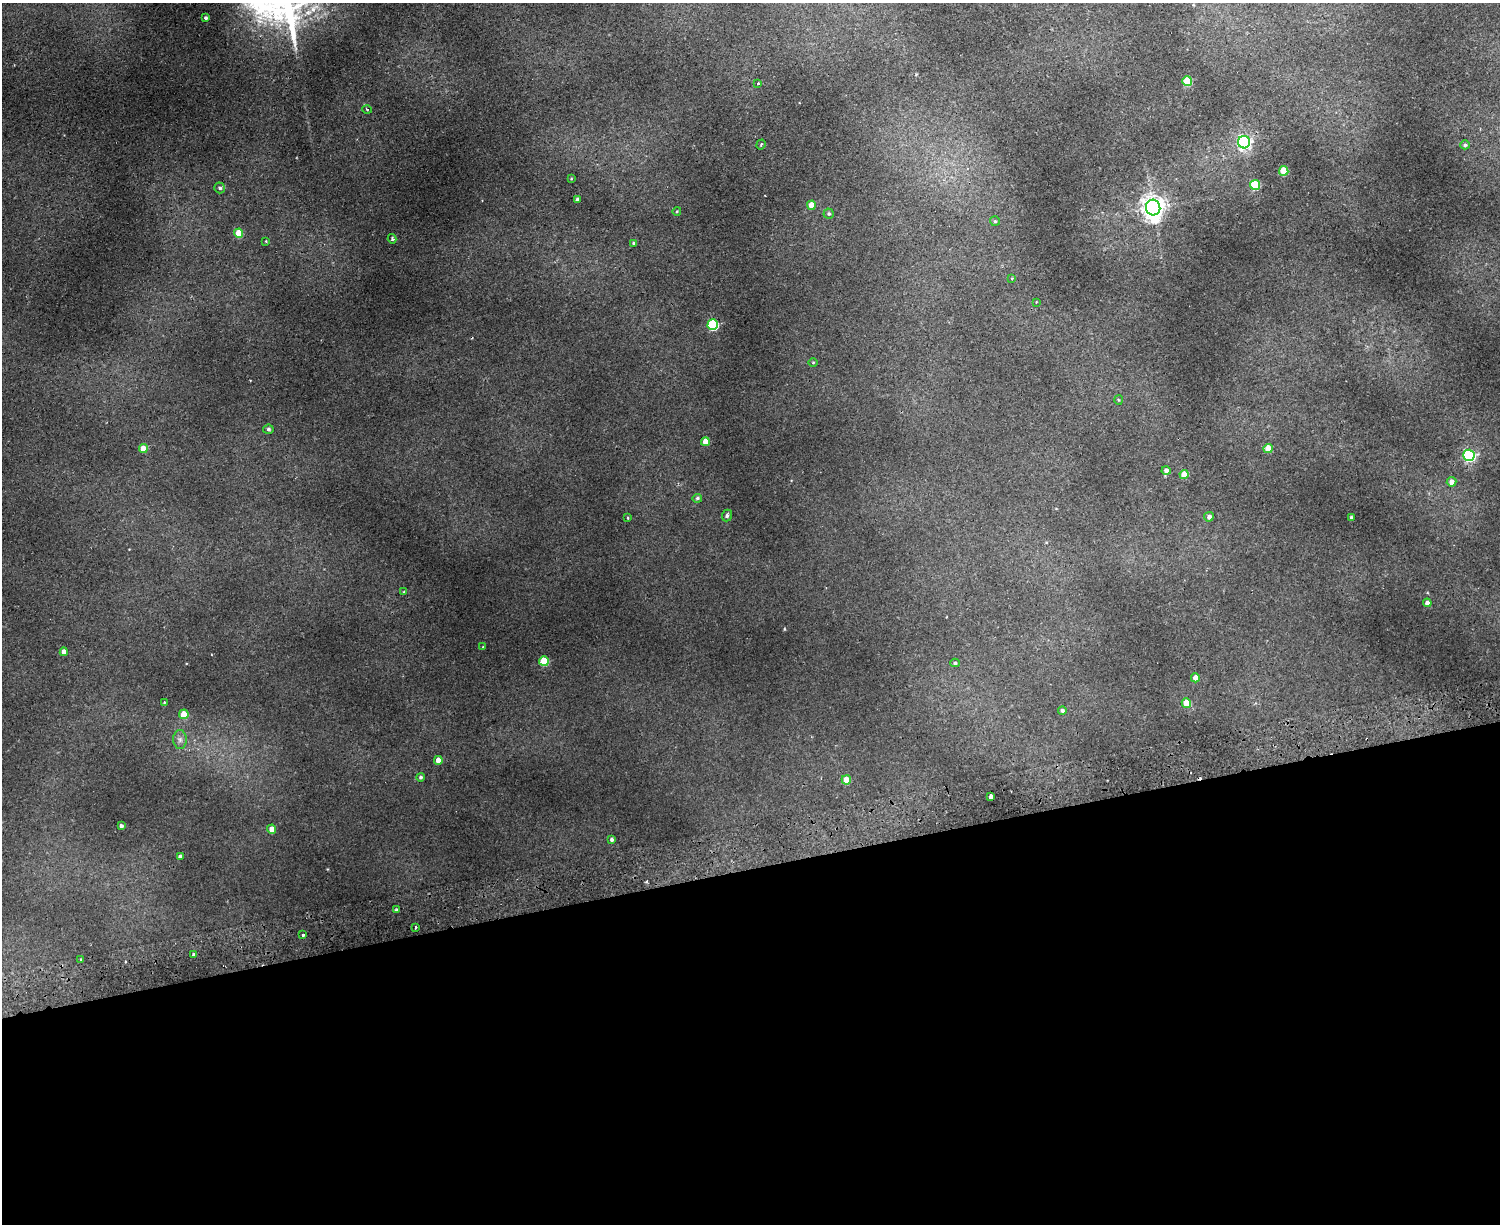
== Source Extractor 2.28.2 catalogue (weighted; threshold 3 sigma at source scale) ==
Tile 11 of 3 x 4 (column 2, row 4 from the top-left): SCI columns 1792-3289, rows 57-1278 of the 4965 x 5000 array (HDU 1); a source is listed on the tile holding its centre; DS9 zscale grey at full resolution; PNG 1502 x 1226 px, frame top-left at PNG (2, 3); each listed source drawn as its Kron ellipse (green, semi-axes under 4 px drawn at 4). Shown black and unused: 29% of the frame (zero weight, under 2 of 3 exposures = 4% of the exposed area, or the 3 px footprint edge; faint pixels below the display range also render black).
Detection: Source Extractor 2.28.2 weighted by HDU 2 'WHT'; one run over the whole footprint, this tile lists its part. Background 0.0318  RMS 0.0041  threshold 0.0185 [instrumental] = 3 sigma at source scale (4.5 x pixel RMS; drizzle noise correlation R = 1.50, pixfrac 1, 0.05/0.05 arcsec/px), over >= 5 px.
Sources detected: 66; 2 cosmic-ray / hot-pixel residue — neither listed nor drawn; the other 64 listed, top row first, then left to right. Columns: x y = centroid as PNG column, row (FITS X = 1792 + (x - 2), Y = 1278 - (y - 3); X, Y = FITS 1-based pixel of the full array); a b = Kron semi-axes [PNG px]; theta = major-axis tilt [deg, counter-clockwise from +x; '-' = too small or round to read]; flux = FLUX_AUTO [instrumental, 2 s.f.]
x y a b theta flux
206 18 3 3 - 0.74
1187 81 5 5 - 16
758 84 3 2 - 0.52
367 109 4 3 - 0.36
1244 142 6 6 - 80
761 145 5 4 - 0.6
1465 145 5 4 - 0.77
1284 171 5 4 - 14
571 179 4 4 - 0.34
1255 185 5 5 - 19
220 188 5 5 - 0.92
578 200 4 4 - 1.7
811 205 4 4 - 5
1153 207 8 7 - 320
677 211 4 3 - 0.35
829 214 5 5 - 0.64
995 221 5 5 - 0.62
239 233 4 4 - 9.4
392 239 5 3 - 0.52
266 241 4 2 - 0.29
633 243 4 3 - 0.5
1012 278 4 3 - 0.39
1036 302 3 3 - 0.53
713 325 5 5 - 33
813 362 5 3 - 0.33
1118 400 5 3 - 0.35
268 429 5 4 - 0.71
705 442 4 4 - 5.6
143 448 4 4 - 5.3
1268 449 4 4 - 7.5
1469 455 6 5 - 61
1166 470 4 4 - 1.5
1184 475 4 4 - 6.9
1451 482 5 5 - 2.7
697 498 5 4 - 0.68
727 516 6 5 - 0.9
1209 517 5 4 - 1.3
1351 517 3 3 - 0.51
627 518 3 3 - 0.49
404 592 3 3 - 0.47
1427 603 4 4 - 1.9
483 647 3 2 - 0.3
64 652 4 4 - 2.9
544 661 5 5 - 16
955 663 4 4 - 0.68
1195 678 4 4 - 2.9
164 702 3 3 - 0.36
1186 703 5 4 - 8.2
1062 711 4 4 - 0.87
184 714 5 4 - 9.3
180 740 9 7 -89 1.6
438 760 4 4 - 3.3
420 777 4 4 - 0.73
846 780 4 4 - 7.3
991 796 4 4 - 4.6
121 826 4 3 - 0.93
272 829 4 4 - 4.4
612 840 4 4 - 0.93
180 857 4 4 - 1.4
397 910 4 3 - 0.78
416 927 3 2 - 0.64
303 935 3 3 - 0.74
194 955 3 3 - 0.79
80 960 3 2 - 0.72
Unlisted compact peaks at least as high as the median listed source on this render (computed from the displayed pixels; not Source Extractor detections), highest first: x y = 295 42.